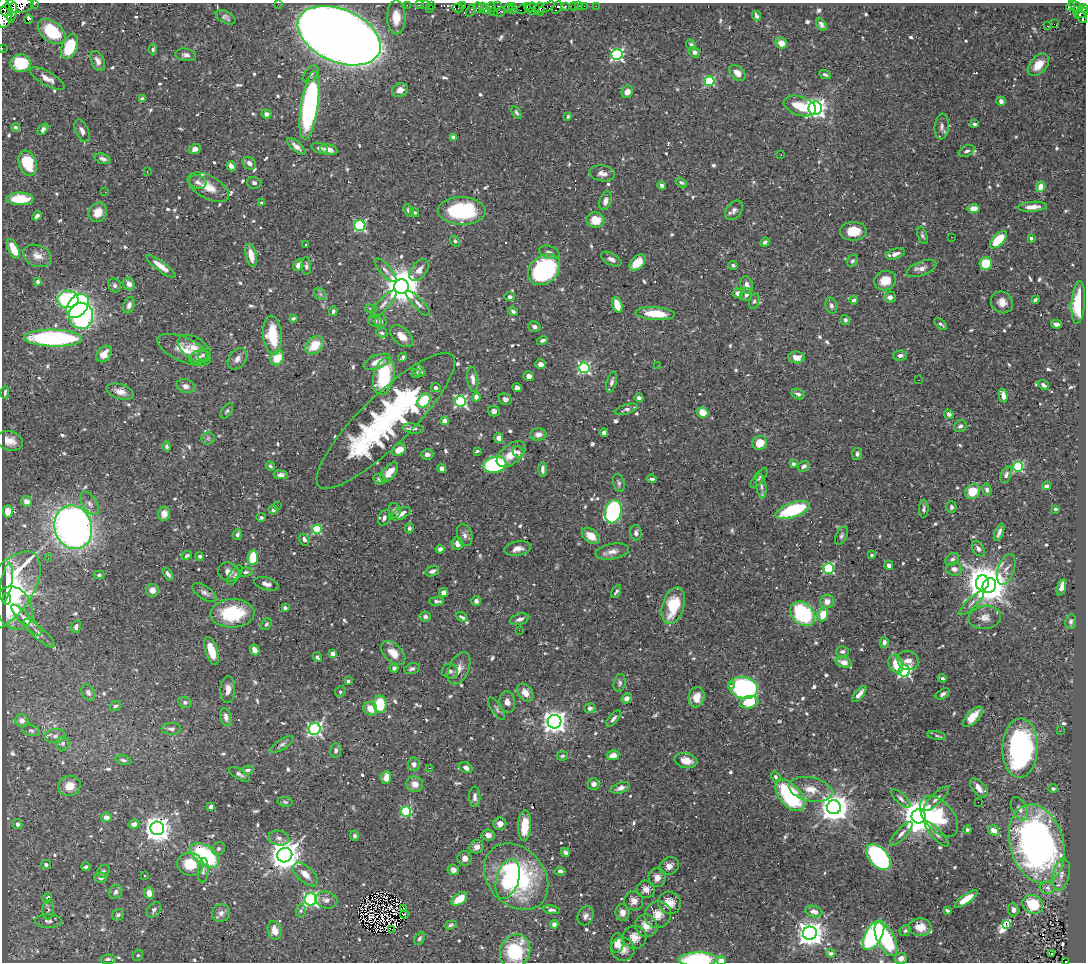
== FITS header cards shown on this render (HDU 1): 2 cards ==
NAXIS1  =                 1084
NAXIS2  =                  960

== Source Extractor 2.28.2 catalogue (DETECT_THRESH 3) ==
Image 1084 x 960 px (HDU 1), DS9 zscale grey, 1 PNG px = 1 image px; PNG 1088 x 964 px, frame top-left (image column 1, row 960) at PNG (2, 3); each listed source drawn as its Kron ellipse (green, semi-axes under 4 px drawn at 4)
Background 0.258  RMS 0.0074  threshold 0.0221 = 3 sigma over >= 5 px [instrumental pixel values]
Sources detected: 766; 4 with non-positive FLUX_AUTO (blend fragments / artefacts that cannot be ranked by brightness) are neither listed nor drawn; of the other 762, the 500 brightest by FLUX_AUTO listed and drawn (262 fainter detections omitted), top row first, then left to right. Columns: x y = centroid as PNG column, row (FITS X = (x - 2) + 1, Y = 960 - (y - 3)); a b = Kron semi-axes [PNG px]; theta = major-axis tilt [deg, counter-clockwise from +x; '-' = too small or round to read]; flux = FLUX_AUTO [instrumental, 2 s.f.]
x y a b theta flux
34 4 3 2 - 29
278 4 2 2 - 2.7
19 5 14 7 3 4000
407 5 2 2 - 7.1
419 5 2 2 - 8.4
425 5 2 2 - 6.4
432 5 4 3 - 29
463 6 3 3 - 43000
498 6 2 2 - 20
513 6 3 3 - 100
527 6 3 2 - 210
574 6 5 3 - 26
579 6 2 2 - 2.9
584 6 2 2 - 7.9
596 6 2 2 - 3.6
1076 6 8 3 -32 25
4 7 10 5 -74 1600
482 7 4 2 - 120
491 7 5 3 - 140
530 7 6 4 32 30
547 7 9 4 29 43
557 7 7 4 61 440
565 7 4 3 - 63
1071 7 4 3 - 74
458 8 5 3 - 14000
479 8 6 5 - 410
509 8 5 4 - 230
429 9 3 2 - 48
485 9 5 4 - 260
522 9 5 3 - 200
540 9 6 4 88 100
1084 9 4 3 - 200
471 10 7 3 63 21
512 10 3 3 - 160
532 11 2 2 - 110
1077 11 4 3 - 53
12 12 10 4 80 1400
493 12 3 2 - 18
500 12 6 2 21 29
1081 13 7 5 23 310
5 16 12 7 75 2000
756 16 5 3 - 1.5
226 17 11 6 -28 1.6
396 17 17 9 -89 7.7
1082 17 6 4 -52 310
28 19 5 3 - 1.5
821 24 7 4 -57 1.7
1054 24 3 2 - 91
1047 26 3 2 - 3.1
52 31 16 10 -39 23
339 36 44 26 -23 1200
781 43 6 5 - 5.4
691 45 5 4 - 1.6
70 47 13 7 67 22
2 48 2 2 - 2.3
153 49 5 4 - 0.95
694 52 6 5 - 1.8
186 55 10 6 -9 2
617 55 6 5 - 88
98 61 10 6 -65 3
21 63 10 9 - 22
1038 65 13 8 47 8.6
737 73 9 6 -42 4
311 74 10 6 51 1.7
825 74 6 3 -26 1
47 78 19 7 -30 4.2
709 81 5 5 - 49
400 90 8 6 24 3.5
627 92 6 5 - 3.4
142 99 4 3 - 4.6
1001 101 4 4 - 2
310 105 34 8 81 130
800 106 17 9 -19 14
815 108 7 6 - 270
516 112 7 3 -61 1.1
266 114 5 4 - 2.2
568 116 4 3 - 1.2
974 124 3 3 - 1.7
15 127 4 4 - 1.1
942 127 13 7 86 2.3
43 129 6 4 51 1.5
82 131 12 6 -66 2.6
453 137 4 4 - 3.2
296 146 11 4 -41 2.7
320 148 8 5 -18 1.6
195 149 6 5 - 2.9
329 150 9 5 -13 3.8
967 151 8 5 25 1.7
781 155 3 2 - 1.4
103 159 8 5 -17 1.8
28 163 13 8 -71 19
249 163 7 6 - 2.3
231 166 5 4 - 3.5
147 172 2 2 - 2.7
602 173 13 8 -8 2.9
198 182 9 6 -18 2.5
681 182 6 4 -32 1.2
254 183 7 6 - 1.4
662 185 4 4 - 1.9
208 187 23 11 -29 8.5
1040 187 5 4 - 6.2
105 192 2 2 - 8.8
20 199 14 6 0 16
605 201 9 6 72 2.3
261 203 4 4 - 1.1
1032 207 14 5 4 3.8
974 208 6 4 9 4.6
734 210 11 7 51 2.2
409 211 7 4 -60 1.7
462 211 24 14 -2 45
98 212 10 8 57 6
415 212 5 4 - 0.95
37 216 5 3 - 1.8
595 220 9 7 -11 9
360 225 5 5 - 80
853 231 13 9 0 9.6
922 235 9 4 -70 1.2
952 237 3 2 - 1.5
1031 238 3 3 - 1.1
998 240 11 5 46 19
455 241 6 4 -53 1
765 242 5 4 - 1.9
306 245 3 3 - 1.3
13 249 10 5 -63 9.3
549 252 10 6 -17 2
895 254 10 5 19 2.6
251 255 12 5 -78 6.1
37 256 15 10 -22 5
611 259 11 6 -28 2.3
852 261 6 5 - 1.1
637 263 10 6 45 11
986 263 6 6 - 15
298 265 6 4 61 3.4
733 265 4 4 - 1.2
161 266 17 5 -36 6.2
306 266 9 4 -87 1.3
922 268 16 7 21 3.1
386 270 15 5 -48 2.3
419 270 13 7 51 3.9
544 270 18 13 40 88
885 281 11 9 22 8.1
38 282 4 3 - 1
129 284 6 5 - 2.9
115 285 7 6 - 1.3
747 285 9 6 -73 3.2
402 286 7 7 - 1400
738 293 5 4 - 4.6
320 294 7 5 -45 1.2
746 295 7 5 64 1.9
510 297 5 4 - 1.9
890 297 6 5 - 2.1
68 299 10 9 - 76
854 300 4 4 - 1.2
1035 300 4 3 - 1.1
754 301 8 5 73 1.1
1002 302 11 10 - 4.4
418 303 16 5 -47 2.4
1078 303 21 6 86 17
383 304 18 6 47 3.2
129 305 8 5 72 1.9
617 305 8 5 -72 9
78 306 13 9 51 130
831 306 8 5 -72 1.7
371 309 6 4 0 0.97
333 311 5 3 - 1.2
513 311 5 4 - 1.3
655 314 20 6 -4 14
81 316 13 12 - 75
293 318 4 3 - 1
845 320 5 4 - 1.2
375 321 6 6 - 1.6
381 321 7 6 - 1.2
941 324 7 4 -44 1.1
1056 324 5 4 - 2.3
534 327 6 5 - 1.7
382 333 6 4 -24 1.1
273 335 19 9 -84 19
402 336 13 8 -42 5.4
53 338 29 8 -1 89
542 340 5 3 - 1.3
315 345 10 7 45 10
194 349 18 11 -35 6.7
184 350 28 12 -23 9.7
104 354 9 6 50 5.7
203 355 6 5 - 1.1
900 355 7 5 2 1.9
198 357 9 6 18 2.2
403 357 5 3 - 0.95
797 357 8 6 -5 4.9
277 358 8 6 55 10
237 359 12 8 53 3.2
377 362 14 6 22 5.3
541 364 5 4 - 1.6
658 365 2 2 - 1.5
584 368 5 5 - 84
419 370 7 5 -42 1.4
416 373 4 4 - 1.1
384 376 19 10 77 30
529 376 5 5 - 1.4
473 379 12 5 -81 3.6
919 380 2 2 - 1.5
612 382 11 5 77 1.8
1043 385 6 4 -35 1.6
186 386 9 7 -14 2.3
436 387 4 4 - 1.6
517 388 5 4 - 1.2
5 392 6 3 81 1
120 392 14 7 -17 4.2
798 394 7 5 -26 1.8
1003 395 7 4 -77 4.4
476 397 4 4 - 2.7
639 398 4 4 - 1.1
505 399 6 5 - 1.3
424 400 7 6 - 20
460 401 5 5 - 85
626 409 12 5 17 1.5
227 411 8 5 56 0.99
494 411 6 5 - 1.4
702 412 6 5 - 7.3
949 414 5 4 - 1.3
386 421 93 25 44 110
445 421 4 4 - 5.6
960 426 6 5 - 1.2
413 428 11 5 -7 1.8
604 433 4 4 - 0.98
538 434 8 6 2 3
208 438 6 6 - 1.2
499 438 5 4 - 3.4
10 441 13 9 -18 5.9
759 443 7 7 - 9.1
167 446 5 4 - 1.1
399 450 7 5 30 6.9
477 451 4 3 - 1.1
518 452 6 5 - 1.8
427 454 6 5 - 2
511 454 17 9 39 7.4
857 454 6 5 - 1.4
793 464 4 4 - 1.5
495 465 11 8 14 62
270 466 5 4 - 1.1
804 466 6 5 - 1.7
1018 467 5 5 - 51
442 469 4 4 - 3.6
542 469 7 4 -90 1.9
389 472 11 6 50 5.3
281 475 7 4 -5 1.9
1006 475 8 5 69 1.8
759 478 12 5 52 1.3
380 479 6 5 - 1.6
652 479 5 3 - 1.4
619 483 9 5 -75 1.2
761 486 12 5 -81 2.1
1047 486 4 3 - 1.2
987 490 6 4 -79 1.5
973 491 8 7 - 12
27 501 5 5 - 4.2
89 503 13 7 -58 2.9
278 505 2 2 - 2.1
951 507 6 5 - 1.3
924 509 9 5 89 1.5
1056 509 4 3 - 1.1
273 510 5 4 - 1.1
395 510 7 6 - 1.3
793 510 18 7 19 38
8 511 6 5 - 5.4
613 512 12 8 76 84
164 514 7 6 - 4.2
400 514 11 5 23 3.9
261 518 5 4 - 1.3
384 518 8 5 68 1.8
73 527 22 18 -71 350
409 528 5 4 - 1.2
317 529 5 4 - 31
999 532 9 3 68 1.8
636 533 7 5 -86 1.9
237 534 5 4 - 1.3
465 535 11 7 -73 2.4
591 536 10 6 -37 6.3
841 536 9 5 65 1.4
304 539 6 5 - 1.6
457 544 6 5 - 3.7
440 549 4 4 - 2.1
517 549 13 7 10 3.6
978 549 8 5 -58 1.9
612 551 17 7 10 3.8
187 555 5 4 - 1.3
872 555 3 3 - 1.1
200 556 4 4 - 0.96
48 558 2 2 - 0.97
253 558 7 5 82 18
952 559 7 5 41 1.4
889 565 5 4 - 1.9
829 568 5 5 - 49
954 569 8 6 -11 2.6
1006 569 16 8 71 2.8
432 571 7 5 20 2.1
229 572 11 9 -29 3.2
246 572 7 4 9 1
168 574 7 4 -55 1.7
99 575 5 4 - 1.1
235 575 11 5 56 1.4
6 582 19 5 80 15
982 583 7 6 - 960
266 584 13 6 -16 2.4
989 585 7 6 - 950
1061 587 8 4 75 3.9
152 590 6 6 - 2.7
8 591 45 23 54 65
616 591 7 4 60 1.4
204 592 13 6 -34 2.2
444 592 4 4 - 3.2
7 599 6 3 82 7.1
437 601 7 4 1 1.6
476 601 5 4 - 1.7
827 602 7 6 - 3.7
972 603 16 5 44 2.2
673 605 19 11 73 21
14 608 22 17 -64 24
285 608 4 3 - 1.8
232 613 22 14 3 29
803 614 14 10 -44 61
823 614 7 5 71 10
425 616 5 5 - 1.8
462 617 6 3 -30 1.3
985 617 16 11 6 4.1
519 619 10 5 16 2.3
26 620 21 5 -45 4.1
1071 622 7 5 83 1.3
266 624 6 4 52 1.1
76 627 6 4 72 1.6
519 630 2 2 - 3.4
39 633 20 6 -42 2.5
884 642 5 4 - 2.3
255 650 5 4 - 3.6
211 651 15 6 -72 11
842 651 6 5 - 1.5
333 653 4 4 - 3.3
393 653 14 8 -42 6.8
317 657 5 3 - 1.2
908 661 11 9 -28 4.5
844 662 8 5 -16 4.4
896 664 9 7 -67 10
394 668 4 4 - 1.3
459 668 17 10 66 4.4
412 669 8 5 16 1.4
450 671 8 7 - 1.9
904 671 6 5 - 89
942 678 4 3 - 1.2
348 681 4 4 - 1.5
620 683 9 6 80 1.4
731 685 3 3 - 1.2
744 688 14 11 -16 97
228 689 13 7 86 4
340 692 5 5 - 1
88 693 9 6 -61 1.4
525 693 10 7 -53 4.1
859 694 10 4 50 2.9
943 694 7 4 33 1.3
696 697 10 8 76 6.7
627 698 5 5 - 2.3
185 702 6 5 - 1.4
507 702 11 8 -80 2.9
749 702 9 6 11 15
380 704 8 6 -87 20
116 706 6 4 38 1.3
590 708 5 5 - 1.8
370 709 7 6 - 6.9
497 709 13 5 -56 1.5
226 717 9 5 -74 3.2
973 717 13 5 46 9.9
613 719 10 4 49 1.6
22 720 6 6 - 2.9
554 722 7 7 - 450
171 729 9 6 0 1.8
315 729 6 6 - 140
31 730 9 5 -14 1.1
1060 731 2 2 - 1.6
55 736 10 7 7 2.3
937 736 9 4 -10 1.1
63 743 7 6 - 1.4
282 744 13 5 33 1.6
1020 748 30 17 88 120
336 750 7 5 84 1.6
613 755 6 5 - 4.1
562 756 5 4 - 1
123 760 8 4 -12 1.2
686 761 11 7 -12 6.4
414 764 7 6 - 2.4
430 768 3 2 - 3.1
466 768 7 5 -27 2
248 770 5 4 - 1.9
239 774 11 5 -29 1.5
386 777 6 5 - 5.7
775 777 5 4 - 1
415 784 8 8 - 4.2
594 784 6 6 - 2.2
69 786 11 10 - 6.8
621 788 10 5 20 2.7
979 788 11 6 -49 4.3
811 789 22 12 -12 9
1053 789 4 4 - 1
790 795 18 10 -49 64
475 797 10 5 -87 2.3
901 799 12 5 -44 1.7
936 799 17 5 44 2.5
285 802 8 5 -8 1
978 802 2 2 - 1.6
211 807 4 3 - 2.6
834 807 7 7 - 900
1020 809 12 7 -62 3.2
406 811 5 5 - 47
919 816 7 7 - 1500
939 816 24 14 -49 29
106 817 5 4 - 2.7
17 824 5 5 - 2.3
134 824 5 4 - 2
500 824 6 6 - 2.4
525 826 15 6 87 12
157 828 7 7 - 630
967 830 4 4 - 1.2
994 830 6 4 -35 5
901 834 15 5 47 2.4
937 834 16 5 -47 2.2
488 835 7 5 -6 2.1
354 836 5 4 - 1.3
279 838 10 7 -12 2.4
1037 844 40 26 -75 240
476 847 7 6 - 2.2
218 849 7 6 - 1
565 852 5 4 - 2.1
205 855 16 9 -37 53
285 855 7 7 - 900
878 857 15 9 -46 93
465 858 7 7 - 2.2
46 864 5 4 - 1.2
190 864 13 11 -14 13
669 866 10 8 34 3
86 867 4 3 - 1
203 870 12 5 86 1.8
453 870 6 5 - 1.8
103 871 7 5 44 1.1
560 871 5 4 - 1.9
305 874 15 8 -43 5.3
1061 875 16 8 78 4.5
144 876 3 3 - 0.96
516 877 37 28 -49 78
101 878 6 5 - 2
657 878 9 8 - 2.9
508 879 20 11 74 19
1047 888 7 6 - 2.7
646 889 9 9 - 2.9
116 892 7 6 - 2.2
149 893 6 5 - 4.1
47 898 5 3 - 10
311 899 6 6 - 150
459 899 9 5 36 8.6
966 899 13 4 35 8.6
326 900 11 8 -13 2.9
634 901 9 9 - 2.8
669 903 11 11 - 5.1
1033 904 11 9 -29 20
403 908 4 3 - 1.6
48 910 10 5 90 1.6
154 910 8 6 50 2
551 910 8 4 -10 1.5
1013 910 6 5 - 2.5
301 911 6 5 - 0.95
947 911 4 3 - 1.2
814 912 8 5 -16 2.9
221 913 9 8 - 3
622 913 8 7 - 2.5
404 914 4 2 - 1
658 914 13 13 - 5.5
118 915 6 5 - 1.4
586 916 10 7 64 2.1
48 921 13 7 -1 2
1007 924 3 3 - 310
451 925 6 4 18 1
554 925 4 4 - 2.3
646 926 11 11 - 4.7
920 927 11 9 -4 6.1
392 929 3 2 - 78
275 930 9 6 -73 5.5
905 931 6 5 - 0.98
810 933 7 6 - 610
874 935 16 8 62 98
635 937 12 11 - 4.2
419 938 7 4 61 1.3
886 939 19 8 -63 38
617 943 10 6 86 3.8
623 949 12 11 - 4.4
515 951 17 15 66 28
831 953 4 3 - 1.2
1051 954 3 2 - 1.5
138 955 6 5 - 0.99
901 958 6 5 - 3
108 959 8 5 7 1.6
698 959 19 7 1 44
721 961 5 4 - 5.8
1066 961 3 2 - 5.3
At the frame edge (FLAGS 8, measured only in part): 10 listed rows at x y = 34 4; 278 4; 19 5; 4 7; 1084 9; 5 16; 2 48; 698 959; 721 961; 1066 961
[262 fainter detections neither listed nor drawn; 4 non-positive-flux detections neither listed nor drawn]